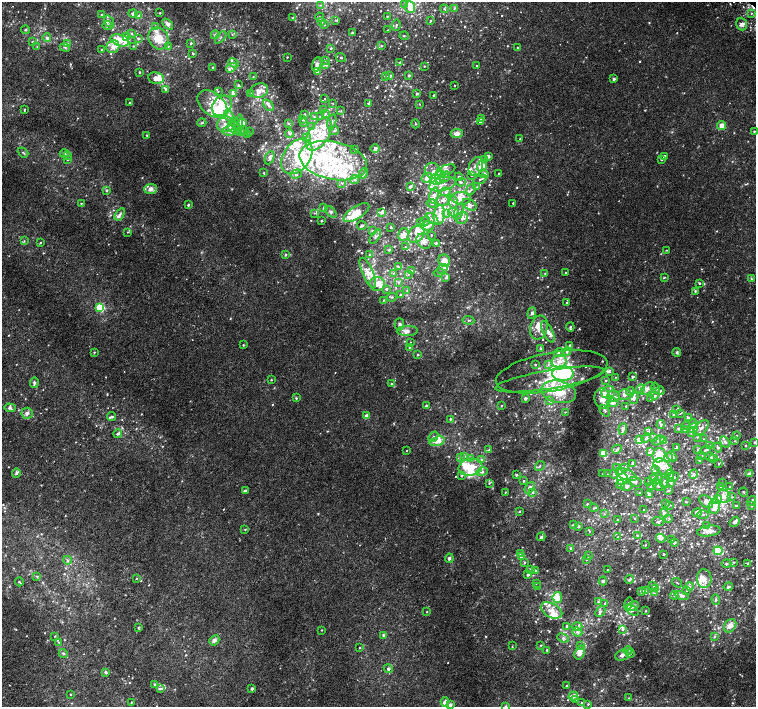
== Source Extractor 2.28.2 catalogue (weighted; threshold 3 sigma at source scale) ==
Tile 7 of 4 x 4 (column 3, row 2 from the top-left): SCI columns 3060-4566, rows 3088-4496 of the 6113 x 6109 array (HDU 1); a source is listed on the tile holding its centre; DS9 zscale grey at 2 x 2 block average (1 PNG px = mean of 2 x 2 image px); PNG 758 x 709 px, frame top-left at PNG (2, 2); each listed source drawn as its Kron ellipse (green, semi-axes under 4 px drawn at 4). Shown black and unused: <1% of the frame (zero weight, under 2 of 3 exposures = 3% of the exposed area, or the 3 px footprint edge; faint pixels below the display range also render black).
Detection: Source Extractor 2.28.2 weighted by HDU 2 'WHT'; one run over the whole footprint, this tile lists its part. Background 0.00523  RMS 0.0029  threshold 0.0132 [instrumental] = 3 sigma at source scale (4.5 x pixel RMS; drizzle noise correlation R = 1.50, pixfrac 1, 0.0396/0.0396 arcsec/px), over >= 5 px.
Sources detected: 1009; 3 inside a brighter object's white glare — neither listed nor drawn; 6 coinciding with a brighter row at this scale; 242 inside a brighter listed object's ellipse — not listed separately; of the other 758, all 500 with FLUX_AUTO >= 0.459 (the completeness limit of this list) listed and drawn (258 fainter detections not listed), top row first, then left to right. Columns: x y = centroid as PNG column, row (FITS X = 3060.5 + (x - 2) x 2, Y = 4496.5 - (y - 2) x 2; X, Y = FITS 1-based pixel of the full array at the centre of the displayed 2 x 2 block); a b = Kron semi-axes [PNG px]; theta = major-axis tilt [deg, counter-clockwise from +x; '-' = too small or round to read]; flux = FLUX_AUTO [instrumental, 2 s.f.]
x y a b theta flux
320 5 4 3 - 0.71
405 5 4 3 - 0.88
410 7 6 5 - 5.2
455 8 4 3 - 0.67
444 9 4 3 - 0.79
160 13 2 2 - 0.69
751 13 3 2 - 0.47
133 14 4 3 - 2
102 15 2 2 - 0.65
139 16 4 4 - 1.8
387 16 2 2 - 0.63
320 17 5 3 - 0.82
293 18 3 3 - 0.66
335 20 3 2 - 0.46
431 20 3 2 - 0.52
109 21 6 4 -55 1.9
322 22 4 3 - 0.87
168 24 6 4 -44 3
742 24 6 5 - 2.9
324 25 4 2 - 0.54
396 25 6 3 81 1.2
108 26 6 4 1 1.7
156 26 4 3 - 0.76
25 30 4 3 - 0.74
388 30 3 3 - 0.46
352 33 2 2 - 1.9
131 34 3 3 - 0.61
232 34 3 3 - 0.56
215 35 4 4 - 1.4
404 36 4 2 - 0.53
47 37 4 4 - 1.4
126 37 4 3 - 1.1
221 37 7 2 49 0.9
138 38 3 3 - 1.2
159 39 11 9 -53 13
120 40 9 5 -17 11
32 42 3 3 - 0.72
68 43 3 3 - 0.98
191 43 2 2 - 1.3
37 46 3 2 - 0.46
133 46 3 3 - 0.61
168 46 3 2 - 0.52
382 46 3 2 - 0.63
65 47 5 3 - 1.1
113 47 7 6 - 4.1
517 47 2 2 - 0.67
331 48 4 3 - 0.67
102 49 2 2 - 0.79
193 54 2 2 - 0.99
287 57 2 2 - 0.59
341 57 5 2 - 0.64
325 60 3 3 - 0.74
400 62 3 3 - 0.68
234 63 5 3 - 1.1
317 64 7 4 73 2.8
325 64 4 3 - 1.8
424 66 2 2 - 0.61
476 66 2 2 - 0.49
213 68 2 2 - 1.1
231 68 6 4 32 2
139 72 2 2 - 0.8
317 72 3 3 - 1
409 75 3 3 - 0.8
390 76 4 3 - 1.8
253 77 3 3 - 0.54
385 77 3 3 - 0.81
156 78 8 6 -9 5.8
614 79 3 3 - 1.2
238 85 3 3 - 0.65
454 85 2 2 - 0.61
166 89 3 3 - 1.5
218 91 3 3 - 0.68
259 91 9 7 18 4.6
250 93 3 3 - 0.97
234 94 3 3 - 1.6
417 94 3 3 - 1
434 95 2 2 - 1.4
325 99 2 2 - 0.46
130 103 2 2 - 1.4
212 104 17 11 -38 11
333 104 3 2 - 0.48
369 104 2 2 - 0.61
420 104 2 2 - 0.46
268 105 6 4 -50 1.7
222 106 11 9 49 26
24 110 3 2 - 0.69
323 110 3 3 - 0.63
341 111 3 2 - 0.53
304 114 2 2 - 1.1
325 114 4 3 - 0.8
229 116 6 4 -73 2.4
315 117 3 2 - 0.53
320 117 2 2 - 0.92
481 118 4 3 - 1.1
303 120 3 2 - 0.48
480 121 3 2 - 1
234 122 3 3 - 0.66
304 122 3 2 - 0.5
332 122 7 2 76 1.1
202 123 4 3 - 0.81
242 123 3 3 - 13
226 124 9 7 12 5
238 124 10 4 80 2.9
288 124 3 3 - 0.66
415 124 4 2 - 0.62
722 125 4 4 - 4.9
312 127 4 3 - 1.1
234 128 7 5 -36 3
230 131 7 5 7 2.7
241 131 4 3 - 0.95
245 131 3 3 - 0.57
334 131 5 3 - 1.1
754 131 2 2 - 0.55
249 132 2 2 - 0.7
289 134 4 3 - 1
319 134 18 10 58 14
457 134 6 4 6 3.4
147 135 4 3 - 0.61
248 135 4 2 - 0.57
307 138 4 3 - 0.96
520 139 3 3 - 0.57
375 148 4 4 - 3.1
355 149 3 2 - 0.66
23 152 6 3 -40 0.82
64 153 4 4 - 1.3
68 155 4 3 - 1.3
297 156 19 13 55 22
488 156 4 3 - 1.9
664 156 2 2 - 1.6
270 158 7 4 66 2.2
661 159 4 2 - 0.62
67 160 3 3 - 0.56
484 160 3 3 - 0.65
333 161 34 19 -12 55
482 166 6 4 51 6.6
476 167 10 6 66 4.6
446 170 10 5 22 3.2
433 171 9 7 -40 4.3
264 173 3 3 - 0.53
364 173 5 3 - 1.1
499 173 2 2 - 0.46
296 174 5 4 - 1.4
484 174 5 4 - 2.4
471 175 3 3 - 0.62
440 177 6 5 - 3.1
445 177 6 4 56 1.9
459 177 4 3 - 0.91
427 178 5 4 - 3
354 179 4 4 - 1.8
436 179 5 5 - 14
480 179 7 2 22 1.1
461 182 5 3 - 1
342 183 3 2 - 0.6
442 184 13 6 14 6.3
410 186 3 2 - 1.2
477 187 3 3 - 0.53
150 189 6 5 - 3.7
106 190 3 3 - 1.3
471 190 6 3 49 1.2
446 192 5 4 - 1.8
434 196 8 4 75 3.4
461 198 9 6 -3 5
443 200 7 5 4 2.7
453 202 7 4 -82 2.1
81 203 2 2 - 0.69
432 203 5 2 - 0.66
513 203 2 2 - 0.46
188 205 3 3 - 0.84
469 205 8 5 -28 2.4
324 208 2 2 - 0.89
331 212 7 4 -46 1.2
356 212 15 6 33 9
453 212 5 4 - 1.9
459 212 9 4 74 2.1
314 213 3 2 - 0.58
382 213 4 3 - 1.3
446 213 4 3 - 1.1
120 214 7 3 57 1.7
439 215 10 5 81 5.1
462 218 6 5 - 2.1
433 219 7 4 -46 2.7
322 221 2 2 - 0.71
425 221 5 3 - 1.2
420 222 4 3 - 0.97
362 225 5 3 - 1.3
427 226 6 4 1 3.1
391 227 3 2 - 0.87
372 230 3 3 - 0.59
127 232 3 2 - 0.47
416 234 9 7 53 4.7
404 235 6 5 - 3.6
431 235 2 2 - 0.51
375 237 8 3 55 1.5
24 241 3 3 - 0.59
424 241 8 6 -43 3.8
41 242 3 2 - 0.63
436 243 3 2 - 0.9
405 247 3 2 - 0.5
389 250 3 2 - 1
667 250 2 2 - 0.47
369 254 3 3 - 0.6
285 255 4 3 - 0.95
444 261 6 6 - 9.5
398 267 4 3 - 0.77
442 269 5 3 - 1.5
412 271 3 3 - 0.89
368 273 16 5 -67 6.1
393 273 3 2 - 0.59
439 273 5 3 - 1.1
566 273 2 2 - 0.69
408 274 3 3 - 0.94
545 274 3 3 - 0.51
664 277 3 2 - 0.74
446 278 4 3 - 0.9
751 279 3 2 - 0.53
399 282 4 3 - 1
699 283 3 2 - 0.87
377 284 8 7 - 9
386 289 3 3 - 1.3
407 291 3 3 - 0.77
695 291 3 3 - 0.79
401 295 4 3 - 0.87
392 297 5 3 - 0.87
384 300 2 2 - 0.54
567 302 3 3 - 0.61
100 308 3 3 - 55
532 313 6 4 72 1.8
468 320 6 3 -7 1.1
399 324 6 4 89 1.6
570 327 4 3 - 0.83
539 328 12 8 75 6.1
407 331 10 5 2 3.6
548 332 11 5 -65 3.2
410 343 3 2 - 0.55
243 345 3 2 - 0.5
570 345 3 2 - 1.5
409 347 2 2 - 0.6
541 348 3 3 - 0.64
94 352 3 2 - 0.63
558 352 5 3 - 0.96
567 352 4 4 - 1.4
677 352 4 4 - 1.1
418 355 3 2 - 0.6
559 361 8 6 11 5.5
548 364 4 3 - 1.3
535 365 3 2 - 0.5
609 371 3 3 - 1.3
552 372 57 19 10 41
563 373 10 7 0 28
616 377 3 2 - 0.53
632 377 3 2 - 1.8
550 379 55 9 9 23
271 380 2 2 - 0.56
606 380 3 3 - 0.81
34 383 5 3 - 1.6
392 384 3 3 - 0.85
656 388 6 3 -74 1.1
640 389 5 4 - 1.9
647 389 8 5 41 2.8
660 391 4 4 - 1.7
559 392 18 11 -13 21
608 392 7 6 - 3.9
630 392 4 4 - 1.6
624 395 6 5 - 3.3
614 396 6 5 - 3.3
654 396 4 3 - 1.9
296 398 3 3 - 0.7
525 398 2 2 - 2
634 398 6 4 78 2.4
602 399 10 8 -81 7.5
651 399 3 3 - 0.66
549 400 4 3 - 1.1
613 403 6 4 2 4
426 406 3 3 - 0.96
502 406 2 2 - 0.68
626 406 4 3 - 0.62
10 408 6 4 -3 1.6
676 410 4 3 - 0.76
605 411 6 4 -51 1.6
565 412 3 2 - 0.46
27 413 6 5 - 3
681 413 3 2 - 0.54
673 414 3 2 - 0.96
111 416 4 3 - 1.1
367 416 2 2 - 7.6
688 418 3 3 - 1.9
450 419 2 2 - 0.69
693 423 4 4 - 1.3
661 424 4 3 - 1.1
686 426 4 3 - 0.88
678 428 3 3 - 0.65
693 428 5 4 - 4.8
701 428 9 5 46 3.1
623 429 6 4 83 2.1
684 430 3 2 - 0.66
648 432 3 3 - 0.83
691 433 4 4 - 0.93
118 434 4 3 - 2
736 435 3 2 - 0.48
433 437 6 3 50 1
654 437 3 2 - 0.52
697 437 3 3 - 0.59
646 438 5 3 - 1.2
704 439 3 2 - 0.57
639 440 4 3 - 2.8
658 440 6 3 27 1.2
664 440 4 4 - 1.2
437 441 8 4 16 4.7
735 441 3 2 - 0.5
725 442 6 3 -59 1.5
755 442 3 3 - 1
709 446 3 2 - 0.51
745 446 2 2 - 0.59
677 447 3 2 - 0.62
718 448 5 3 - 1.3
617 449 5 3 - 0.97
407 450 2 2 - 0.52
489 450 3 2 - 0.46
698 450 3 2 - 1.6
705 450 6 3 24 1.4
650 452 4 4 - 1.5
603 453 3 3 - 17
659 455 7 6 - 15
465 456 4 3 - 0.84
672 456 5 3 - 1.2
701 456 3 2 - 0.52
461 457 3 3 - 0.6
710 457 5 3 - 0.89
471 458 3 3 - 0.72
668 458 4 3 - 1.2
481 459 4 3 - 1.1
713 459 4 3 - 1.6
700 460 3 3 - 0.87
633 463 3 2 - 0.63
719 464 3 2 - 0.49
540 466 5 3 - 0.92
470 467 12 8 9 16
625 467 4 3 - 0.79
663 467 10 6 -39 6.7
617 468 3 3 - 0.89
655 470 3 2 - 0.52
482 472 6 4 15 1.7
16 473 5 4 - 1.4
603 474 3 2 - 0.59
608 474 3 2 - 0.51
614 474 4 3 - 0.89
626 474 12 5 -23 4.1
670 474 5 4 - 1.2
694 474 5 4 - 1.3
749 474 3 3 - 2
462 475 3 3 - 1.1
516 475 3 3 - 0.69
673 477 5 3 - 1.3
653 478 3 3 - 0.8
622 479 6 5 - 13
658 480 5 3 - 1.4
523 481 3 2 - 0.85
635 482 7 5 -16 2.5
648 482 3 2 - 0.49
664 482 5 3 - 0.94
670 482 2 2 - 4.6
489 483 4 2 - 0.56
722 483 3 2 - 0.46
620 485 4 3 - 2.3
652 485 5 2 - 1.6
658 485 6 4 -50 1.8
627 486 6 5 - 2.7
721 486 3 3 - 0.99
730 487 3 3 - 0.79
530 488 6 4 53 2.8
669 490 3 3 - 0.88
245 491 2 2 - 4.7
505 492 2 2 - 0.47
532 492 4 3 - 1.4
744 492 5 2 - 0.64
640 493 3 2 - 0.76
649 494 4 3 - 2.5
723 496 7 6 - 4.5
732 497 4 3 - 0.59
717 500 5 4 - 1.8
751 501 5 2 - 0.73
686 502 2 2 - 0.46
706 502 8 5 -40 4.3
666 503 3 3 - 1.1
587 504 3 3 - 0.56
670 505 3 2 - 0.47
714 506 7 5 84 6.1
736 506 2 2 - 0.82
752 506 4 3 - 0.54
594 508 4 3 - 0.74
644 510 3 2 - 0.46
519 511 3 2 - 0.68
664 513 4 4 - 1.4
697 513 5 4 - 3.1
604 514 3 3 - 0.5
703 515 5 2 - 0.77
635 518 3 2 - 0.48
669 518 3 3 - 0.62
618 519 3 2 - 0.5
658 522 6 3 -20 0.8
735 522 5 4 - 1.8
573 525 3 3 - 0.65
706 525 3 3 - 0.51
578 526 3 3 - 1.1
245 529 3 2 - 0.49
590 531 4 2 - 0.62
709 531 12 5 8 4.5
637 535 3 2 - 0.59
541 537 4 3 - 1.1
618 537 2 2 - 0.47
661 538 5 4 - 3.1
671 540 2 2 - 0.47
674 543 3 3 - 1.4
646 545 2 2 - 0.53
571 548 3 3 - 1.3
718 551 4 4 - 20
520 553 3 3 - 1.3
663 554 2 2 - 0.58
521 556 3 3 - 1.9
588 556 3 3 - 0.66
449 558 4 3 - 1.6
67 560 4 3 - 1.1
586 560 3 2 - 0.66
525 562 3 2 - 0.55
734 562 3 2 - 0.48
748 563 4 3 - 0.8
727 564 5 2 - 0.5
531 569 3 2 - 0.51
608 570 2 2 - 0.74
536 571 3 3 - 0.75
528 575 2 2 - 1
37 576 3 3 - 0.57
136 579 3 2 - 0.46
630 579 4 3 - 1.5
704 579 9 7 -87 4.8
603 581 4 4 - 1.4
19 582 4 2 - 0.76
536 583 3 2 - 0.51
677 583 5 2 - 0.51
653 586 3 3 - 0.69
689 586 4 3 - 1.2
538 587 3 2 - 0.48
728 587 4 3 - 1.1
656 589 3 2 - 0.51
642 591 3 3 - 1.6
645 591 4 2 - 0.61
687 591 4 2 - 0.65
654 593 3 3 - 0.73
674 595 4 3 - 0.92
682 596 7 4 -19 2.7
557 597 5 4 - 8
716 599 5 3 - 1
598 602 4 3 - 0.78
604 604 4 3 - 0.92
629 604 6 3 73 3.1
633 606 6 4 28 1.8
551 610 11 7 -28 6
632 610 7 4 -34 2.4
600 611 6 4 46 1.6
646 611 2 2 - 0.46
427 612 2 2 - 0.49
567 626 4 3 - 1.7
730 626 7 5 53 4.5
139 627 3 2 - 0.56
577 627 5 3 - 1.4
622 629 4 3 - 1.4
321 630 2 2 - 0.49
577 632 5 4 - 2
384 635 3 3 - 2.2
55 636 3 2 - 0.5
714 636 4 3 - 0.72
563 638 6 4 -22 1.6
214 640 5 4 - 2.4
59 642 4 3 - 0.73
541 645 3 2 - 0.57
580 645 3 2 - 0.46
512 646 3 2 - 0.47
359 648 2 2 - 0.68
547 650 2 2 - 1.1
628 651 4 3 - 1.3
579 653 7 4 71 5.7
63 654 5 3 - 1.1
630 654 4 3 - 0.92
622 655 7 5 25 3
388 669 4 3 - 1.3
105 672 3 3 - 1.8
155 684 2 2 - 0.78
567 685 2 2 - 0.61
161 689 4 3 - 1.3
252 689 2 2 - 1.3
70 694 2 2 - 0.62
573 696 5 4 - 3.7
629 698 2 2 - 0.48
576 700 4 3 - 0.71
131 702 2 2 - 0.51
445 702 5 4 - 5.8
581 703 2 2 - 0.52
588 704 3 3 - 0.63
450 705 3 3 - 2.6
506 706 4 4 - 0.91
Isophote crosses this tile's border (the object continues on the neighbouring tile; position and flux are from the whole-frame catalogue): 3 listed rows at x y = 410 7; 755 442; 506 706
Diffuse or blended objects may show on this block-average render without a row.